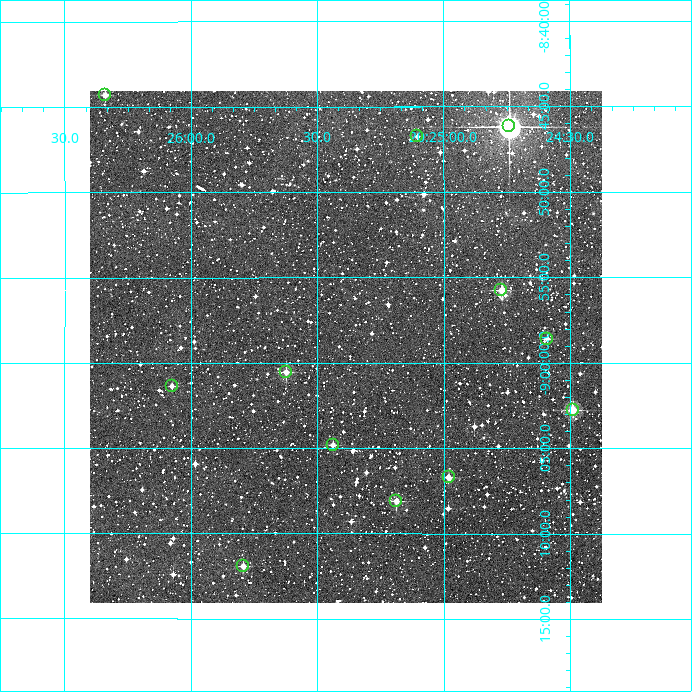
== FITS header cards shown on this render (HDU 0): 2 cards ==
NAXIS1  =                  512
NAXIS2  =                  512

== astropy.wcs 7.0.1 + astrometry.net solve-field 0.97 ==
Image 512 x 512 px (HDU 0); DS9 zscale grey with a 90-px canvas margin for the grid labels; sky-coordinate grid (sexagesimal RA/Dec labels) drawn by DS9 from the SOLVED WCS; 12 Tycho-2 reference stars matched to detected sources circled (green)
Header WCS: RA---TAN/DEC--TAN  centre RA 20:25:23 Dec -08:59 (306.35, -8.98 deg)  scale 3.52 arcsec/px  FOV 30.0' x 30.0'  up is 0 deg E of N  parity normal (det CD < 0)
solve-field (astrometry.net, Tycho-2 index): VERIFIED the header's WCS against the Tycho-2 star catalogue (verified at 2 index scales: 9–12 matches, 0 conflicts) and refined it, rather than solving blind
Solved WCS: RA---TAN-SIP/DEC--TAN-SIP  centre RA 20:25:23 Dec -08:59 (306.35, -8.98 deg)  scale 3.52 arcsec/px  FOV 30.0' x 30.0'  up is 0 deg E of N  parity normal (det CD < 0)
The solver's refit moves the header's centre by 1.3 arcsec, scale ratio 1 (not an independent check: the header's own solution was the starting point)
Tycho-2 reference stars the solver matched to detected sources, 12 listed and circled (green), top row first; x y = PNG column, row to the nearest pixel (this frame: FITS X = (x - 90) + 1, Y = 512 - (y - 91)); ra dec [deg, ICRS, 3 dp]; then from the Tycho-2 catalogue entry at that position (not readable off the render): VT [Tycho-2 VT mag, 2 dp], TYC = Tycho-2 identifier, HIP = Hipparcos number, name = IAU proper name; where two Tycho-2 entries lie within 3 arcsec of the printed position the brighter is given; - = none
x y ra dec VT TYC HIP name
105 95 306.585 -8.738 11.20 5754-2414-1 - -
509 126 306.185 -8.769 7.12 5741-2769-1 100680 -
417 136 306.276 -8.779 12.19 5741-2798-1 - -
501 290 306.193 -8.929 10.70 5741-1110-1 - -
547 339 306.148 -8.976 11.82 5741-584-1 - -
286 372 306.406 -9.009 10.45 5754-1070-1 - -
172 386 306.519 -9.023 11.92 5754-2601-1 - -
573 410 306.123 -9.046 9.83 5741-2182-1 - -
333 445 306.360 -9.080 11.51 5741-1596-1 - -
449 477 306.245 -9.112 11.42 5741-1530-1 - -
396 501 306.297 -9.135 10.70 5741-1464-1 - -
243 566 306.448 -9.199 10.63 5754-19-1 - -